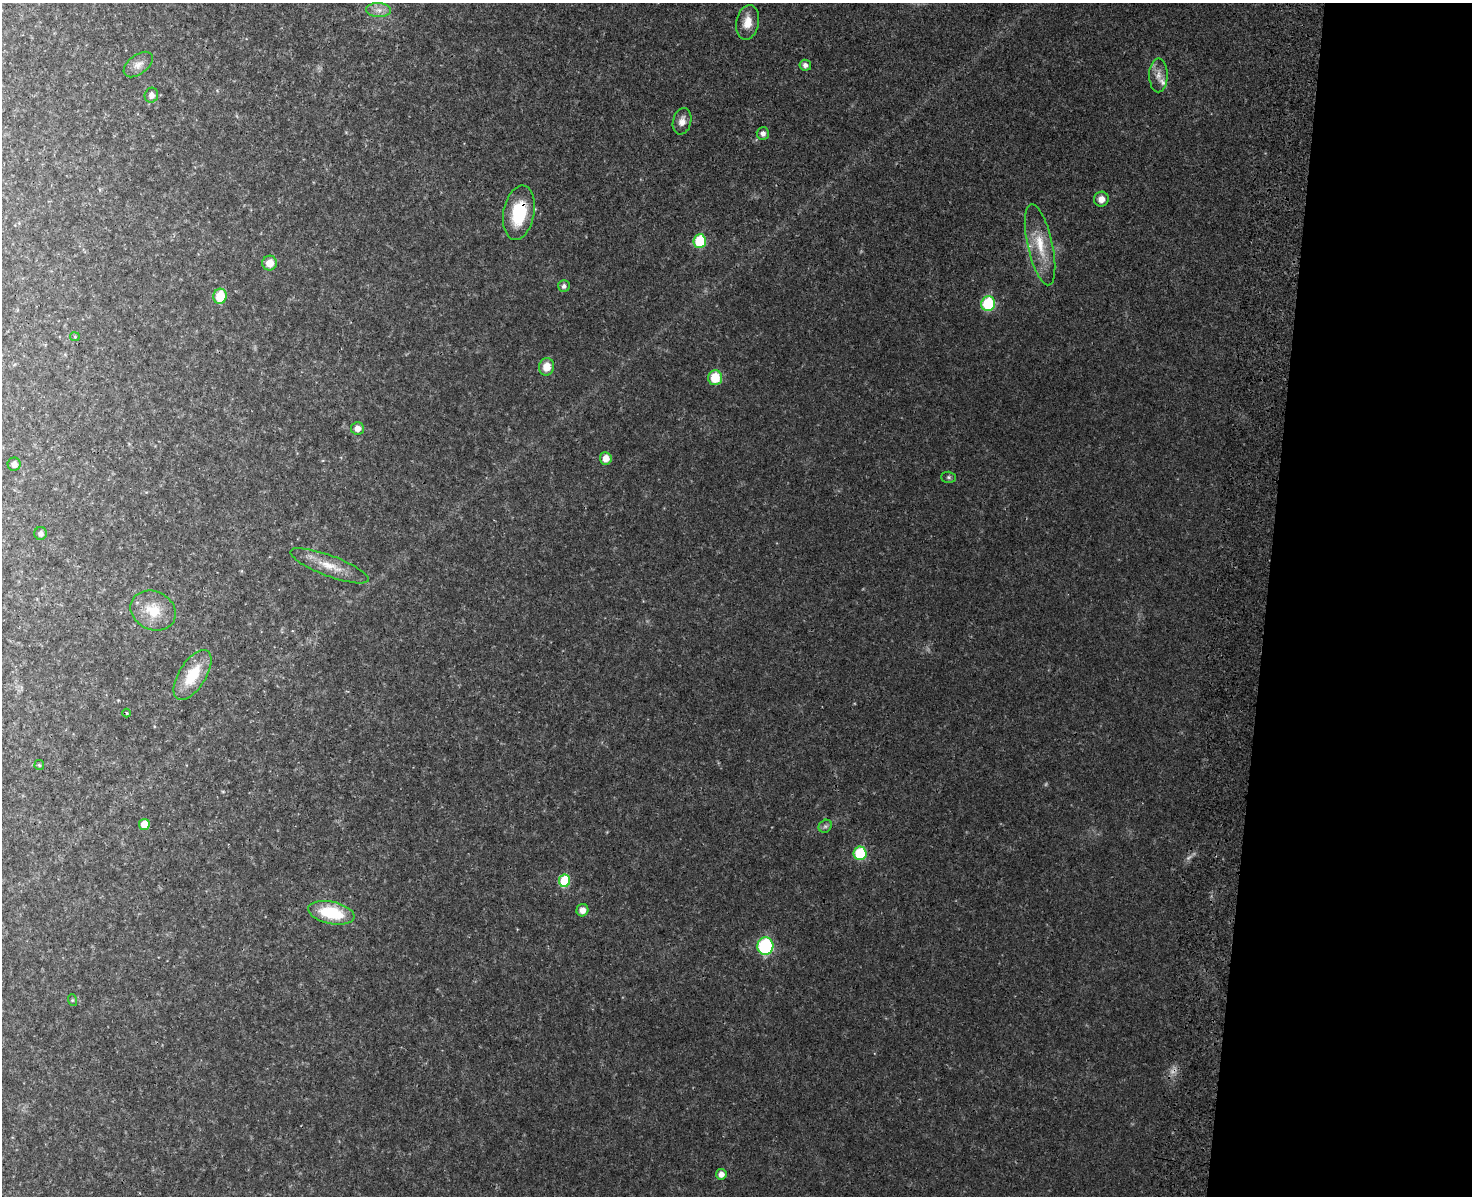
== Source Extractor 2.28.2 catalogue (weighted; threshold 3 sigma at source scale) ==
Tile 9 of 3 x 4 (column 3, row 3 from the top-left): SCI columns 3174-4643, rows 1226-2419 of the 4992 x 4837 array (HDU 1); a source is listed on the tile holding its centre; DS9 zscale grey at full resolution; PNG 1474 x 1198 px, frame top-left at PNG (2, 3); each listed source drawn as its Kron ellipse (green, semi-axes under 4 px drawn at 4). Shown black and unused: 14% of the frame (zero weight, under 3 of 4 exposures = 6% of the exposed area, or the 3 px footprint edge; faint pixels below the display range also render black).
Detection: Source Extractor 2.28.2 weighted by HDU 2 'WHT'; one run over the whole footprint, this tile lists its part. Background 0.0336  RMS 0.0041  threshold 0.0186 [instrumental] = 3 sigma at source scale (4.5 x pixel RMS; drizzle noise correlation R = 1.50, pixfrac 1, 0.05/0.05 arcsec/px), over >= 5 px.
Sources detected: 40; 1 too faint to see at this stretch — neither listed nor drawn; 1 inside a brighter listed object's ellipse — not listed separately; the other 38 listed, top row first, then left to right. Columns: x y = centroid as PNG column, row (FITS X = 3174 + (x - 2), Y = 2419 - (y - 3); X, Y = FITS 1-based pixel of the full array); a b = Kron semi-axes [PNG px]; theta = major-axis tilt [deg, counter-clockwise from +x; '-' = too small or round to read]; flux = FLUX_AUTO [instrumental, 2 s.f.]
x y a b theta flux
379 10 12 7 -1 2.7
747 22 17 11 79 5.2
138 64 17 9 37 3.2
805 65 6 5 - 1.8
1158 75 17 9 89 3.6
151 95 7 6 - 2.2
682 121 13 9 75 3
763 133 6 6 - 1.6
1101 199 7 7 - 3.1
519 213 27 15 80 19
700 241 7 6 - 20
1040 245 41 12 -77 12
270 263 7 7 - 4.7
564 286 6 5 - 1.3
220 296 7 6 - 11
988 304 7 7 - 23
75 337 4 4 - 0.47
547 367 8 7 - 5.4
715 378 7 7 - 11
357 428 6 6 - 2.7
606 458 6 6 - 4
14 464 6 6 - 2.3
949 477 7 5 -1 0.82
40 533 6 6 - 1.7
329 566 41 10 -21 8.4
153 611 23 19 -26 11
193 675 28 13 58 15
127 713 4 3 - 0.41
39 765 5 4 - 0.58
144 824 5 5 - 6.4
825 826 7 6 - 1
860 853 7 6 - 19
564 881 6 5 - 19
582 910 6 6 - 3
331 913 23 11 -12 20
765 946 9 8 - 34
72 1000 6 4 -72 0.51
721 1174 5 5 - 2.6
Overlapping masked pixels (flux is a lower limit): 1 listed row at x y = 519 213